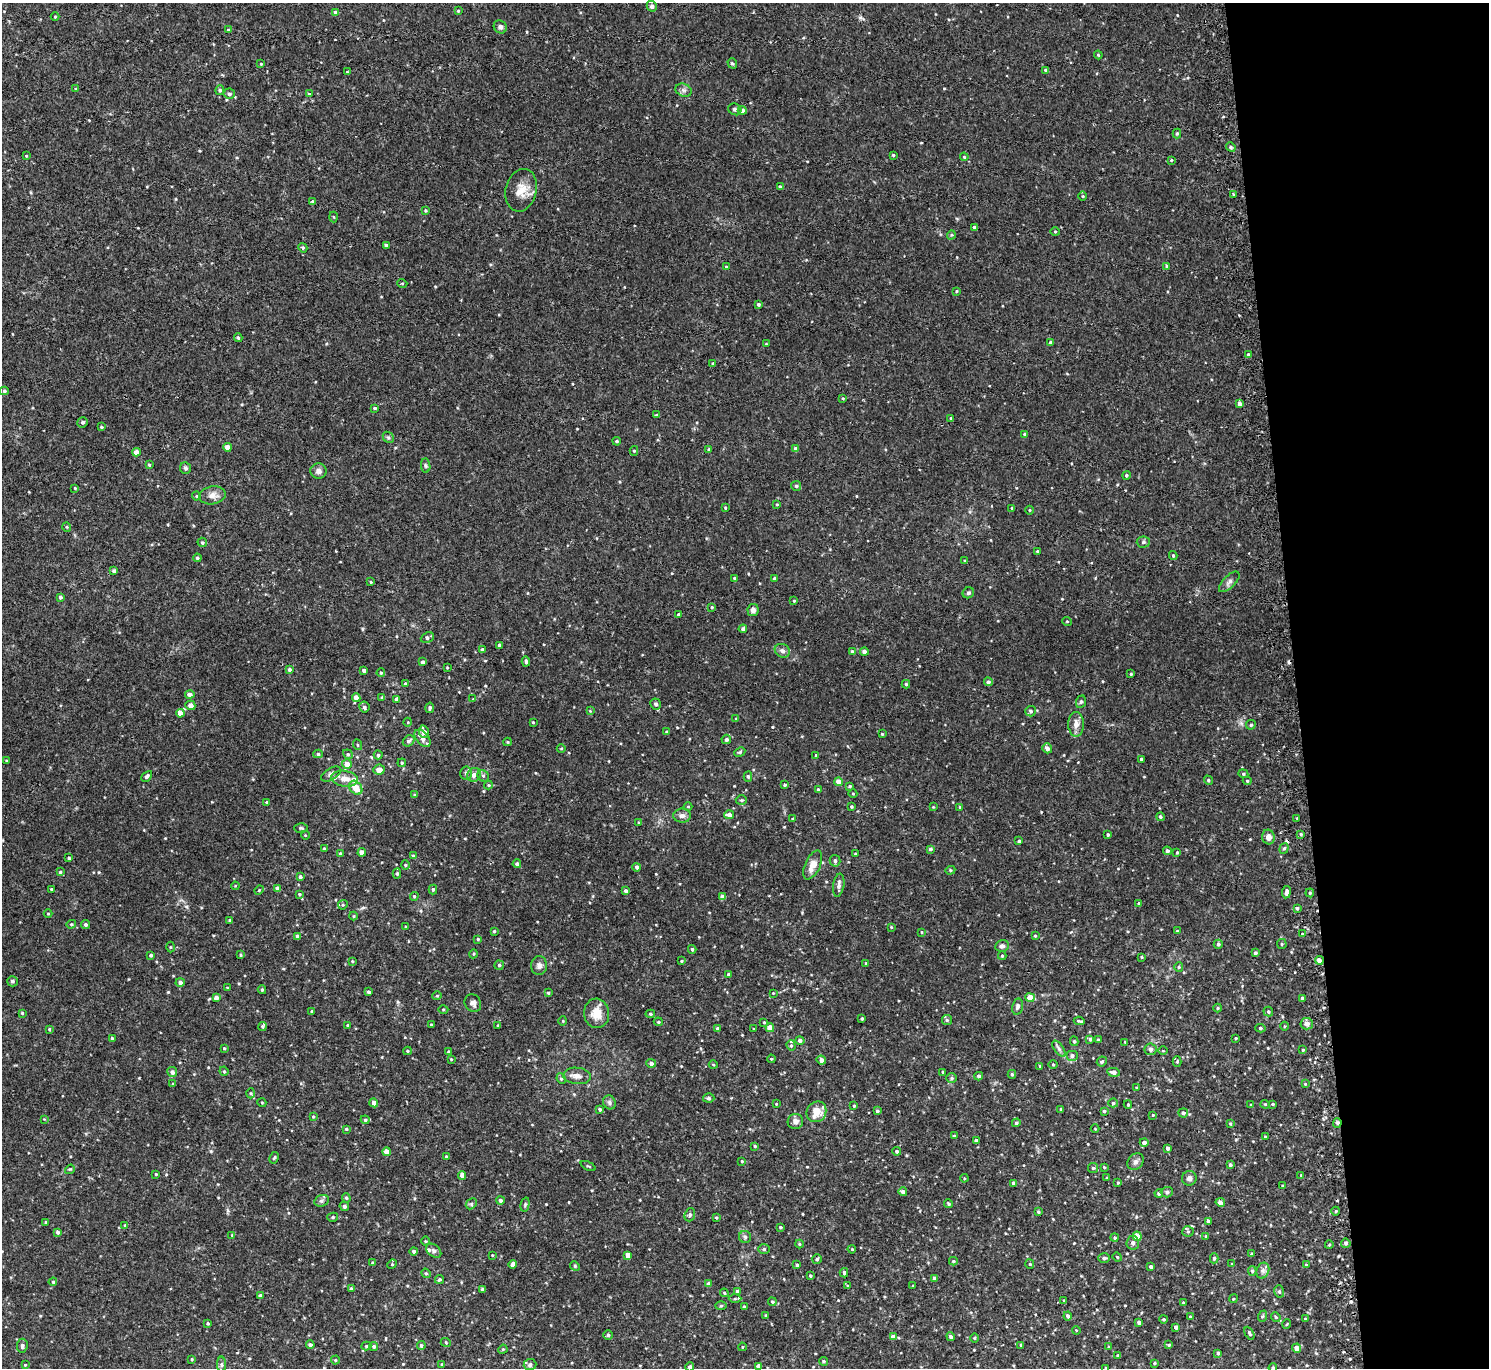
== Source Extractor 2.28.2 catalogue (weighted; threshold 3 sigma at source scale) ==
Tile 6 of 3 x 3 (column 3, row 2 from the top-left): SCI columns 3000-4486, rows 1498-2863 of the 4514 x 4445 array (HDU 1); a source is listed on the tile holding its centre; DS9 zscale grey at full resolution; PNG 1491 x 1370 px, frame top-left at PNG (2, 3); each listed source drawn as its Kron ellipse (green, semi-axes under 4 px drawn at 4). Shown black and unused: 13% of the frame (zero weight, under 2 of 3 exposures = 3% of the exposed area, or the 3 px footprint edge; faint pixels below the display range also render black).
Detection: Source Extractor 2.28.2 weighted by HDU 2 'WHT'; one run over the whole footprint, this tile lists its part. Background 0.0229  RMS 0.0074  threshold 0.0333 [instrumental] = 3 sigma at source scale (4.5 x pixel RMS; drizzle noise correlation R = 1.50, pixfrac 1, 0.05/0.05 arcsec/px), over >= 5 px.
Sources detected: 526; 3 cosmic-ray / hot-pixel residue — neither listed nor drawn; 10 inside a brighter listed object's ellipse — not listed separately; of the other 513, all 500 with FLUX_AUTO >= 0.491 (the completeness limit of this list) listed and drawn (13 fainter detections not listed), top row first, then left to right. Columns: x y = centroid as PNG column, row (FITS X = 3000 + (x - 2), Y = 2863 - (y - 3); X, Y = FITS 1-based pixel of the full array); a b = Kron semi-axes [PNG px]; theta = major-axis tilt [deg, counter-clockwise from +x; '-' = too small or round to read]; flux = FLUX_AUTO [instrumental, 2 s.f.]
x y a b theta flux
652 6 5 5 - 1.9
458 11 4 4 - 0.7
335 12 4 3 - 1.2
55 17 4 3 - 0.57
500 27 7 6 - 2
228 30 4 3 - 0.63
1098 55 4 3 - 0.66
732 63 5 4 - 1.1
261 64 4 3 - 0.58
1046 70 4 3 - 1.7
347 72 3 3 - 0.53
76 89 4 3 - 0.66
220 90 5 4 - 1.2
684 90 8 6 -20 2.1
229 94 5 5 - 1.8
309 94 4 3 - 0.79
735 109 7 5 -28 1.5
742 110 4 4 - 2.7
1177 134 5 4 - 0.82
1231 147 5 4 - 1
893 155 3 3 - 0.89
26 156 3 3 - 0.6
964 157 4 3 - 0.67
1171 160 4 3 - 0.71
780 187 4 3 - 1.9
521 190 21 15 76 11
1233 194 3 2 - 0.6
1083 196 5 3 - 0.74
313 201 3 3 - 1.6
425 210 3 3 - 0.79
333 217 5 3 - 0.7
974 227 3 3 - 1.6
1055 232 4 4 - 0.78
951 235 5 3 - 0.64
386 245 4 3 - 2
303 248 5 4 - 1.2
1167 266 4 3 - 0.85
726 267 4 3 - 0.53
402 283 5 3 - 0.62
957 291 3 2 - 0.67
758 304 3 3 - 1.3
238 337 4 3 - 0.93
1051 342 4 4 - 1.5
766 344 3 3 - 0.57
1248 354 4 3 - 0.91
713 363 4 3 - 1
4 391 4 3 - 1
843 398 3 3 - 0.73
1240 404 4 3 - 2.9
375 408 4 3 - 1
656 415 3 3 - 0.93
951 418 4 3 - 0.96
83 422 5 5 - 1.4
101 427 4 3 - 0.72
1024 434 4 3 - 0.81
388 437 6 4 -43 1.2
617 441 4 3 - 0.93
227 447 4 4 - 4.3
709 449 4 3 - 0.96
796 449 4 4 - 3.8
634 451 5 4 - 1
136 452 4 4 - 5.1
149 465 4 3 - 0.74
426 466 7 4 -82 1.2
185 468 6 5 - 1.4
318 471 8 7 - 2.9
1126 475 4 4 - 0.93
796 486 5 5 - 1.3
75 488 3 3 - 0.58
212 495 13 9 10 5
196 496 4 4 - 0.8
777 504 4 3 - 0.62
725 508 3 2 - 0.7
1012 508 3 2 - 0.59
1030 510 4 3 - 0.59
67 527 5 3 - 0.61
202 542 5 4 - 1.1
1143 542 6 5 - 1.3
1037 551 3 3 - 0.87
1173 555 4 3 - 0.89
197 558 4 4 - 1.1
965 561 3 3 - 1.2
114 571 3 3 - 1.4
734 578 4 3 - 0.67
774 578 4 3 - 1.6
371 582 3 3 - 0.66
1229 582 13 6 45 2.6
968 593 6 5 - 1.3
60 597 4 3 - 1.2
794 601 3 3 - 0.65
712 607 4 3 - 0.73
753 610 6 5 - 2.2
679 614 4 4 - 0.97
1067 621 5 3 - 0.63
743 629 4 4 - 1.9
427 637 7 5 24 1.9
500 645 4 3 - 1.7
482 650 4 3 - 1.6
782 651 8 6 -30 2.6
852 651 4 3 - 1.1
864 652 4 4 - 2.5
526 661 5 3 - 1.2
423 662 4 3 - 2
447 667 3 2 - 0.51
289 669 4 4 - 1.4
364 670 3 3 - 2
381 673 4 3 - 0.84
1131 674 4 3 - 0.58
988 682 4 4 - 2.1
405 683 3 3 - 0.7
906 684 4 4 - 0.82
190 695 5 4 - 3
382 697 4 3 - 1.3
356 698 4 4 - 5.5
397 699 4 4 - 3.2
473 699 3 3 - 0.51
1081 702 6 5 - 1.2
656 704 5 5 - 2
190 705 5 4 - 3.8
364 707 5 5 - 1.9
430 708 5 3 - 1.3
590 711 4 4 - 0.57
1031 711 5 5 - 1.3
180 713 4 4 - 4.8
736 719 3 3 - 0.7
408 722 4 3 - 0.56
533 722 3 3 - 0.57
1076 724 12 8 -89 4.9
1251 725 5 4 - 1.1
424 732 6 5 - 4.5
667 732 3 3 - 1.1
882 734 3 2 - 0.59
423 738 10 6 -48 4.7
726 739 5 4 - 1.7
409 741 6 5 - 2.2
507 742 4 4 - 0.7
358 745 5 3 - 0.64
561 748 4 3 - 0.69
1047 748 5 4 - 2.7
740 752 6 4 26 0.89
318 754 5 4 - 1.2
348 754 5 4 - 1.1
378 755 4 4 - 1
816 755 3 2 - 0.54
1141 759 3 3 - 0.96
7 761 3 2 - 0.61
402 763 4 4 - 0.82
347 764 5 5 - 5.6
379 770 6 5 - 5.6
466 773 7 5 -87 1.6
331 774 11 5 32 2.4
1243 774 5 4 - 0.96
474 775 7 6 - 4.1
147 776 6 4 45 1.6
483 776 6 5 - 1.6
748 777 5 4 - 1.1
345 779 13 8 -8 6.2
1208 780 5 4 - 1.3
1247 781 4 4 - 0.94
838 782 4 4 - 4.9
488 785 4 4 - 0.81
785 785 3 3 - 1.2
850 786 3 3 - 0.94
356 788 8 6 -48 9
818 790 4 4 - 1.5
853 794 4 3 - 0.5
415 795 4 3 - 0.99
741 800 5 5 - 1.1
267 802 3 3 - 1.2
688 806 4 3 - 0.59
851 807 4 4 - 0.87
933 807 3 3 - 0.57
960 807 3 3 - 1
729 815 5 4 - 3.2
682 816 9 7 -2 2.7
1160 817 4 4 - 0.99
1297 818 3 3 - 0.6
793 819 4 3 - 1.2
638 822 4 2 - 0.54
301 828 7 4 -2 1.2
1108 834 3 3 - 0.97
1301 834 4 3 - 0.84
305 835 4 3 - 0.49
1268 837 7 6 - 4.3
1019 841 4 4 - 0.91
1284 848 5 4 - 1.1
324 849 4 3 - 1.1
930 849 4 4 - 1.6
1167 851 4 4 - 1.6
362 852 4 4 - 4.8
1177 852 4 3 - 0.75
340 853 4 3 - 0.66
856 854 3 3 - 1
413 856 4 3 - 0.86
69 858 3 3 - 1
835 861 6 5 - 2.1
517 864 4 4 - 1.8
405 865 4 4 - 0.85
813 865 15 7 64 7.2
637 867 4 4 - 1.4
950 870 5 4 - 0.95
60 872 4 4 - 0.84
397 873 5 4 - 1.2
300 877 3 3 - 1.4
839 885 11 5 81 2.6
235 886 4 3 - 0.63
278 888 4 4 - 4.5
51 889 3 2 - 0.68
433 889 5 4 - 1.1
259 890 5 4 - 0.79
626 891 3 3 - 2
1286 892 6 3 82 3.1
1310 893 4 4 - 0.86
299 894 4 3 - 0.99
414 896 4 3 - 0.85
723 897 4 4 - 4.9
1139 903 4 3 - 1.1
343 905 5 4 - 0.95
1297 908 3 3 - 1.2
48 914 4 3 - 0.6
353 916 4 4 - 0.71
230 920 3 3 - 1.2
71 924 5 4 - 0.88
85 924 5 4 - 1.6
406 927 3 3 - 0.68
891 927 4 3 - 0.63
494 931 3 3 - 0.75
1177 931 3 3 - 0.65
922 932 4 3 - 0.57
1302 934 3 3 - 0.8
1035 936 4 3 - 0.76
298 937 4 4 - 2.7
478 939 4 3 - 0.75
1218 944 4 4 - 1.3
1282 944 5 4 - 0.92
1002 946 7 6 - 2.2
170 947 5 3 - 0.63
692 949 4 3 - 1.1
1255 953 4 3 - 1.6
473 954 4 3 - 0.7
151 955 3 3 - 1.3
241 955 4 3 - 0.73
1002 956 4 3 - 0.89
1142 957 4 2 - 0.58
1319 960 4 4 - 4.8
352 961 4 4 - 0.66
681 961 4 3 - 0.56
866 963 4 3 - 0.68
499 965 5 4 - 1.2
539 966 9 8 - 2.8
1179 967 5 4 - 0.93
728 974 4 3 - 1.4
12 981 5 5 - 1.6
180 982 4 4 - 2.2
227 988 3 2 - 0.59
262 990 4 3 - 0.97
368 992 3 3 - 1.5
548 993 4 3 - 0.91
773 993 3 3 - 0.52
437 996 4 4 - 0.79
216 997 4 4 - 2.8
1030 997 5 4 - 9.1
1302 998 3 3 - 1.8
473 1003 9 8 - 2.7
1017 1007 8 5 77 1.9
1218 1008 4 4 - 0.8
443 1009 5 3 - 0.71
312 1011 3 3 - 0.7
1268 1011 5 5 - 1.1
22 1013 4 4 - 0.89
597 1013 15 12 -86 9.7
650 1014 4 4 - 1.1
862 1018 3 3 - 1.1
947 1020 5 5 - 1.2
563 1021 5 3 - 0.58
1079 1021 5 2 - 1
658 1022 4 4 - 0.82
764 1022 3 3 - 0.64
1307 1024 6 6 - 3
348 1025 3 3 - 0.66
431 1025 3 3 - 0.67
498 1025 4 3 - 0.53
262 1026 4 4 - 0.87
1284 1026 4 3 - 0.62
718 1028 3 3 - 1.8
770 1028 4 4 - 7.7
1260 1028 5 4 - 1.2
49 1029 4 3 - 0.68
754 1029 3 2 - 0.5
112 1038 4 3 - 0.88
1236 1038 3 2 - 0.65
1090 1039 4 3 - 1.5
800 1040 4 4 - 2
1098 1040 3 3 - 0.93
1074 1041 5 4 - 0.98
1125 1042 3 3 - 0.66
791 1046 5 4 - 1.2
224 1048 4 3 - 0.66
1059 1049 9 4 -55 2
1150 1049 6 6 - 1.9
1303 1050 4 3 - 0.81
407 1051 4 4 - 0.8
1163 1051 5 3 - 0.59
448 1052 3 3 - 0.93
1072 1056 6 5 - 2
451 1059 3 3 - 0.67
771 1059 4 3 - 0.72
821 1060 5 4 - 3.3
1102 1061 5 4 - 1.2
1177 1062 5 4 - 0.81
651 1063 5 4 - 2.2
1053 1064 5 3 - 0.61
713 1065 4 3 - 0.64
1040 1066 3 3 - 1.3
224 1071 5 4 - 1.1
172 1072 5 5 - 2.5
943 1072 3 2 - 0.78
1113 1072 6 4 -10 2.8
1012 1074 4 4 - 1
577 1076 14 8 -6 4.3
979 1076 4 4 - 1.4
952 1078 5 5 - 1.1
561 1079 5 4 - 1.1
173 1084 4 3 - 0.67
1305 1084 4 4 - 0.6
1136 1087 3 2 - 0.53
251 1093 5 3 - 0.79
709 1098 6 4 -3 1.2
609 1102 7 6 - 1.9
262 1103 4 3 - 0.56
374 1103 4 4 - 2.9
1113 1103 5 4 - 1.2
776 1104 3 2 - 0.51
1128 1104 4 3 - 0.95
1265 1104 4 4 - 0.71
1273 1104 4 3 - 0.76
1251 1105 4 3 - 0.72
854 1106 3 3 - 0.97
600 1109 4 4 - 1.3
1061 1109 4 4 - 0.85
877 1111 4 3 - 1.3
1104 1111 3 3 - 0.99
816 1112 11 9 58 9.9
1183 1113 5 4 - 1.8
1153 1115 4 3 - 0.53
313 1117 4 4 - 0.67
44 1119 4 4 - 0.58
365 1120 4 4 - 1.3
795 1121 8 7 - 3.3
1016 1123 4 4 - 1.3
1230 1123 4 3 - 0.72
1337 1123 5 4 - 1.7
346 1129 4 4 - 0.69
1095 1129 4 3 - 0.54
954 1136 4 3 - 1.4
1265 1136 4 2 - 0.51
976 1140 3 3 - 1.4
1144 1142 4 4 - 2.1
755 1146 3 3 - 0.85
1167 1148 4 3 - 2
897 1151 4 4 - 1.5
386 1152 4 4 - 5.7
446 1157 3 3 - 1
274 1158 6 4 61 1
742 1161 4 3 - 0.89
1135 1162 9 7 46 2.5
1230 1165 4 3 - 1.7
588 1166 8 2 -25 0.65
1104 1167 4 3 - 0.7
1093 1168 5 5 - 1.1
70 1169 5 4 - 0.78
156 1174 3 2 - 0.73
462 1175 4 4 - 4.8
1301 1175 4 3 - 0.53
964 1178 4 3 - 0.64
1107 1178 3 3 - 0.92
1189 1178 7 7 - 2.3
1014 1183 4 3 - 1.4
1118 1183 3 3 - 0.79
1282 1186 3 2 - 0.61
903 1192 4 4 - 2.1
1167 1192 6 5 - 1.3
1159 1193 4 4 - 1.6
346 1198 5 4 - 0.97
500 1200 4 4 - 1.8
322 1201 7 5 20 1.8
1220 1202 5 4 - 2.9
471 1204 6 4 46 1.2
525 1204 7 4 76 1
948 1204 4 3 - 1
344 1206 5 4 - 1.3
1336 1211 4 3 - 0.65
1038 1212 4 3 - 0.85
690 1215 7 5 70 1.3
333 1217 5 4 - 1.1
716 1217 4 3 - 0.8
1208 1221 4 3 - 2.3
46 1222 4 3 - 0.76
125 1225 3 3 - 0.7
780 1227 4 3 - 0.92
1188 1231 5 5 - 1.1
58 1232 4 4 - 1.7
232 1235 3 3 - 0.56
1137 1236 4 4 - 10
1206 1236 4 4 - 0.64
745 1237 6 6 - 1.4
1115 1238 4 4 - 0.98
425 1241 5 3 - 0.63
1133 1243 7 6 - 2.2
1346 1243 5 4 - 1.6
799 1244 4 4 - 0.69
1329 1245 4 3 - 0.65
764 1249 6 5 - 1.3
852 1249 4 3 - 0.72
414 1251 4 4 - 1.5
434 1251 8 6 -39 1.9
1252 1254 4 3 - 0.97
492 1255 3 3 - 0.55
628 1255 4 4 - 6
1117 1257 5 4 - 0.8
1104 1258 6 4 -1 1.6
1214 1258 5 4 - 0.91
817 1259 5 5 - 1.2
953 1261 4 4 - 0.95
373 1263 4 4 - 1.2
392 1264 5 4 - 0.9
512 1264 4 3 - 2.1
1030 1264 5 4 - 0.82
1232 1264 4 3 - 0.61
797 1265 4 3 - 1.4
1306 1265 3 3 - 0.79
575 1266 5 4 - 0.91
1151 1267 3 3 - 1.5
1252 1271 4 4 - 1.2
1263 1271 8 6 70 2.3
426 1273 5 4 - 0.89
844 1273 4 3 - 1.4
810 1276 3 3 - 0.96
934 1278 4 4 - 1.6
439 1279 4 4 - 0.86
53 1282 4 3 - 0.65
709 1284 4 4 - 3.6
848 1286 4 3 - 0.95
913 1286 3 3 - 0.62
351 1288 4 3 - 0.89
483 1289 4 3 - 1.8
737 1291 4 3 - 1.1
1279 1291 6 5 - 1.4
724 1293 4 3 - 0.88
260 1296 4 3 - 2.4
735 1299 6 4 1 1.2
1233 1299 4 3 - 0.66
1064 1300 3 3 - 0.78
772 1302 4 3 - 0.87
1183 1303 4 3 - 0.99
721 1306 5 3 - 0.76
744 1307 3 3 - 1
766 1315 4 3 - 0.89
1068 1316 4 4 - 1.8
1263 1316 6 3 70 0.8
1190 1317 3 3 - 0.6
1276 1317 5 4 - 0.84
1164 1319 4 3 - 0.85
1305 1319 3 3 - 0.61
208 1323 4 3 - 0.92
1139 1323 4 3 - 2.1
1287 1324 5 3 - 0.52
1176 1327 4 3 - 1.6
1076 1330 4 3 - 0.58
1249 1333 7 3 -61 1.2
608 1335 5 4 - 1.4
893 1337 4 4 - 4.2
951 1337 4 4 - 1.8
974 1338 5 3 - 0.58
446 1343 5 3 - 0.65
310 1345 4 3 - 1.7
421 1345 4 4 - 1.2
1021 1345 3 3 - 0.82
1169 1345 4 4 - 0.82
22 1346 7 5 84 1.5
366 1346 5 4 - 1
374 1346 4 4 - 1.4
742 1347 4 3 - 0.5
1109 1347 4 3 - 0.7
1297 1348 4 4 - 4.9
503 1349 5 4 - 0.72
1218 1353 4 4 - 1.1
1118 1356 4 3 - 1.2
192 1359 4 2 - 0.66
335 1360 4 4 - 0.71
823 1361 4 4 - 1.1
1154 1363 3 3 - 0.73
221 1364 8 4 90 1.4
25 1365 3 3 - 0.57
442 1365 4 3 - 0.81
530 1365 6 5 - 1.9
758 1366 4 4 - 2.7
690 1367 4 4 - 1.7
1106 1368 3 3 - 0.68
1273 1368 4 3 - 0.85
Overlapping masked pixels (flux is a lower limit): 2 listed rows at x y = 1319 960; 1337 1123
Isophote crosses this tile's border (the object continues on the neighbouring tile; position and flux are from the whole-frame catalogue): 3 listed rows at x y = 690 1367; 1106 1368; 1273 1368